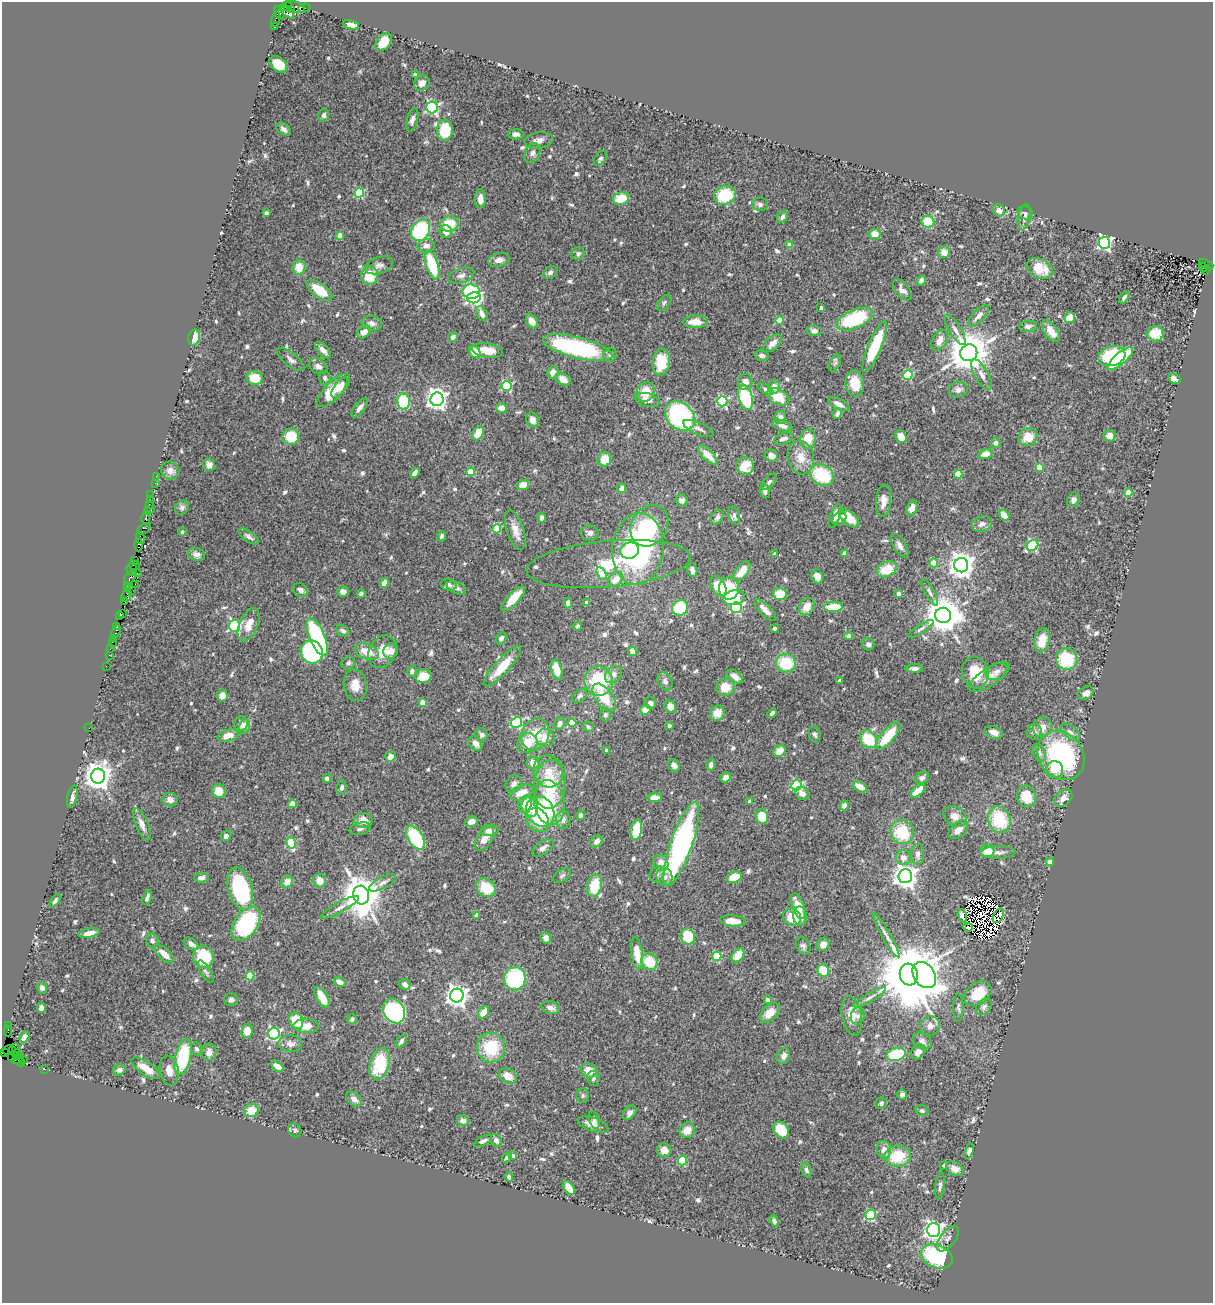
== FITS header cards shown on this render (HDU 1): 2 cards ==
NAXIS1  =                 1211
NAXIS2  =                 1301

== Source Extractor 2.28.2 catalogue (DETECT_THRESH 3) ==
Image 1211 x 1301 px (HDU 1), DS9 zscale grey, 1 PNG px = 1 image px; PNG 1215 x 1305 px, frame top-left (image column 1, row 1301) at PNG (2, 2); each listed source drawn as its Kron ellipse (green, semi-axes under 4 px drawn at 4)
Background 0.911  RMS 0.03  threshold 0.0899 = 3 sigma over >= 5 px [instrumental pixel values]
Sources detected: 714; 10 with non-positive FLUX_AUTO (blend fragments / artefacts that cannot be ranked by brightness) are neither listed nor drawn; of the other 704, the 500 brightest by FLUX_AUTO listed and drawn (204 fainter detections omitted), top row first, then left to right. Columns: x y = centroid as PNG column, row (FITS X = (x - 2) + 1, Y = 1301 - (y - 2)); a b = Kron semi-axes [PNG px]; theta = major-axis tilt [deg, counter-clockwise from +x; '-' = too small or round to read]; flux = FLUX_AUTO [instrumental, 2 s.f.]
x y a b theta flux
287 6 5 2 - 75
295 7 10 5 -22 330
304 8 6 3 18 89
291 9 4 4 - 170
287 12 9 4 -43 390
279 13 7 3 -65 180
276 19 8 4 82 100
351 25 8 4 -12 17
274 27 3 2 - 78
384 42 10 6 52 38
278 64 10 7 -39 42
415 75 4 3 - 11
422 83 8 7 - 12
432 107 6 5 - 310
324 115 6 5 - 5.9
412 120 12 5 76 9.6
283 129 8 5 -40 9.5
445 130 10 8 86 71
516 134 8 5 0 8.1
539 140 14 8 9 13
533 153 10 7 66 8.2
600 158 8 5 54 5.4
359 193 5 4 - 140
725 195 11 9 17 88
621 198 8 6 12 48
480 199 9 5 90 19
760 204 8 7 - 6.2
999 210 6 6 - 14
266 213 4 3 - 5.5
1025 213 8 6 -22 6.5
783 217 6 5 - 7.8
1024 217 12 6 78 9.9
928 222 6 6 - 60
450 224 9 7 12 54
420 230 11 9 59 150
446 232 6 6 - 16
875 234 6 5 - 24
340 235 4 4 - 24
1104 243 6 6 - 410
789 245 4 4 - 18
426 246 9 7 5 10
944 252 6 6 - 16
578 254 6 6 - 5
499 260 10 7 12 11
1206 264 7 3 -24 640
379 265 14 8 17 10
432 265 15 6 -72 95
299 267 7 6 - 35
1203 267 4 3 - 370
1039 268 13 9 -25 46
1206 270 5 2 - 78
550 272 7 6 - 6.4
461 275 13 7 17 10
370 276 9 8 - 45
921 280 5 4 - 7.1
320 290 15 7 -36 61
902 290 12 6 -51 11
471 292 9 7 -10 130
1124 297 6 4 54 5.9
474 298 7 5 15 520
664 303 9 5 47 5
821 308 4 3 - 7.5
482 314 8 5 -63 12
979 316 14 5 46 11
1070 318 6 5 - 43
855 319 19 9 23 150
780 320 4 4 - 57
532 321 8 5 -60 23
695 322 12 6 2 25
372 323 10 7 -12 10
1028 326 9 5 4 7.7
955 330 17 6 -58 12
814 331 7 5 -10 9.8
1051 331 12 6 -56 27
364 332 7 5 44 17
1155 334 8 7 - 40
194 337 8 5 77 29
453 337 5 4 - 7.2
940 340 11 7 59 16
772 343 11 6 42 14
875 347 27 6 67 130
578 348 35 10 -14 320
323 350 10 5 -48 14
487 350 16 7 -8 36
474 352 6 5 - 29
969 353 9 8 - 7000
610 355 7 6 - 6.2
762 355 7 5 -9 6.2
1112 356 14 9 17 140
1120 359 16 6 41 150
291 360 16 6 -37 9.6
661 362 13 8 84 71
835 363 9 5 65 5
318 366 10 7 -30 8.6
553 372 6 5 - 17
908 375 5 4 - 140
982 375 17 7 -60 14
255 378 8 7 - 44
325 378 7 5 -75 5
563 379 8 5 -32 21
1174 379 7 4 -29 11
745 382 8 7 - 13
855 383 13 9 -83 46
507 386 5 5 - 180
339 387 11 5 54 22
774 387 7 6 - 13
765 389 9 4 -27 5.1
334 390 22 8 45 62
958 390 9 8 - 9.6
646 392 10 8 60 38
745 397 13 6 -76 130
778 397 12 7 -27 52
437 399 7 6 - 1300
648 400 13 6 -15 17
722 401 5 5 - 230
404 402 8 6 -86 100
839 404 11 5 -28 15
360 408 11 5 52 10
501 408 5 4 - 19
837 414 5 4 - 6.6
680 416 17 13 -41 330
780 417 6 6 - 11
532 420 7 6 - 13
783 426 10 5 -20 11
698 428 16 6 -24 10
478 433 7 5 62 35
1110 436 6 5 - 18
291 437 8 8 - 47
901 437 7 5 -59 19
1028 437 9 8 - 34
783 439 10 5 20 9.3
808 439 10 7 79 44
996 443 5 5 - 7
985 454 7 5 13 20
708 455 12 5 -45 26
772 456 7 6 - 11
801 457 17 13 -78 31
604 459 7 6 - 32
209 465 6 6 - 14
745 466 9 8 - 51
1040 468 4 4 - 40
170 470 9 8 - 11
471 472 4 4 - 57
415 473 5 4 - 11
958 474 4 4 - 70
822 475 12 10 -32 120
156 476 2 2 - 8.4
769 482 9 5 46 5.5
155 483 3 2 - 12
523 485 6 4 22 26
622 488 5 4 - 13
765 491 7 5 -85 7.2
1128 493 4 4 - 58
151 495 2 2 - 14
150 500 3 2 - 27
682 500 6 5 - 7.8
1073 500 7 6 - 7.9
883 501 16 7 84 21
149 504 3 3 - 92
182 508 7 6 - 5.3
912 508 8 5 67 17
150 509 2 2 - 17
147 512 2 2 - 12
1004 515 6 4 -48 26
734 516 9 5 -72 5.8
835 516 12 5 70 14
541 517 5 4 - 6.5
717 517 8 5 61 6.6
839 518 8 6 47 11
849 518 12 6 -39 39
146 519 6 3 87 100
982 524 10 7 19 11
649 526 22 17 56 130
144 529 7 4 37 170
497 529 4 4 - 76
515 530 20 8 -72 22
182 532 4 3 - 5
589 533 9 7 -10 7.8
441 536 5 4 - 6.9
249 537 12 5 -35 8.4
140 538 6 3 -79 95
138 545 6 3 90 100
900 546 13 6 -59 12
1032 546 6 5 - 190
638 549 36 25 85 390
630 550 9 8 - 63
844 553 4 4 - 18
196 554 9 6 -14 10
775 554 4 3 - 5.6
135 561 3 2 - 81
934 563 4 4 - 48
608 564 82 23 5 130
961 565 7 7 - 2300
134 566 6 3 -27 130
132 569 7 5 -86 110
887 569 10 7 25 50
692 570 7 5 -73 8.8
742 571 12 6 52 38
137 573 4 3 - 84
602 573 7 4 -57 38
817 576 7 5 -70 17
130 577 8 5 53 370
616 579 9 6 43 24
384 583 5 4 - 14
135 584 2 2 - 33
449 585 8 6 -14 5.7
127 586 3 2 - 90
718 586 11 7 -59 58
457 588 10 6 -26 8.9
729 588 11 10 - 76
128 589 3 3 - 78
300 590 8 6 -34 9.5
131 591 2 2 - 27
343 592 6 5 - 11
930 592 15 4 -61 7.1
361 593 4 4 - 5.3
780 594 7 6 - 43
898 594 4 3 - 10
126 596 6 5 - 240
734 598 11 7 11 66
513 599 16 5 47 43
124 601 4 3 - 76
586 602 3 3 - 6.5
568 603 5 4 - 8.6
807 607 9 7 58 25
833 607 9 5 2 59
680 608 8 7 - 91
736 608 5 5 - 240
765 610 14 5 -45 16
122 613 2 2 - 25
943 615 8 7 - 5500
120 616 2 2 - 28
249 625 17 9 67 26
234 626 6 5 - 310
578 626 4 4 - 5
117 627 3 3 - 56
775 628 4 3 - 6.3
921 629 14 4 34 6.5
116 631 7 3 69 120
343 631 7 5 -31 6.3
849 636 4 4 - 13
317 637 20 7 -67 290
113 638 3 2 - 63
501 638 6 5 - 7.4
1042 640 12 7 76 34
112 642 2 2 - 42
868 644 6 6 - 6.8
110 649 2 2 - 14
391 651 7 7 - 13
632 651 5 4 - 13
312 652 12 10 -60 220
367 652 12 7 -23 33
383 652 17 13 59 37
109 655 2 2 - 34
1067 659 11 10 - 110
348 663 7 6 - 5.6
786 663 10 9 - 81
106 666 2 2 - 23
502 666 26 7 47 57
914 668 8 4 0 7.1
557 670 10 5 -75 46
412 671 6 4 75 6.8
997 671 11 8 23 11
975 672 16 13 -75 54
614 674 10 7 47 13
423 676 8 7 - 39
735 676 9 5 -37 15
989 677 24 9 33 22
839 680 3 3 - 5.9
599 681 14 14 - 130
665 681 9 7 -67 8.3
355 685 16 11 -82 26
725 687 9 8 - 34
1086 693 8 6 34 12
222 695 6 5 - 17
580 696 8 6 36 6.6
604 698 16 8 -54 51
423 702 4 4 - 29
650 703 6 5 - 9.9
670 707 6 5 - 22
646 710 5 5 - 22
717 713 8 7 - 26
772 713 5 3 - 6.9
605 715 6 5 - 5.4
517 722 6 5 - 190
560 723 6 5 - 9.8
572 723 4 4 - 54
241 724 7 7 - 10
244 726 7 5 82 8.2
669 726 3 3 - 6.2
588 727 5 5 - 4.9
1042 727 10 9 - 18
89 728 2 2 - 19
994 732 9 6 -19 14
1034 732 8 7 - 9.9
1070 732 11 6 -38 9.9
482 734 7 6 - 6.5
535 734 16 13 66 53
815 734 8 6 -71 6.1
228 735 10 5 14 24
888 736 17 6 50 65
545 738 9 8 - 28
868 739 10 7 -49 74
476 743 8 6 -55 11
527 743 10 9 - 39
606 750 3 3 - 6.4
779 751 6 5 - 24
1039 753 9 6 -67 8
1061 755 26 21 -53 320
390 757 5 5 - 19
533 763 6 6 - 23
674 765 7 5 -53 9.6
711 765 6 4 79 8.3
1054 770 9 8 - 24
548 771 16 14 -65 38
98 776 7 7 - 2700
726 777 6 4 36 13
327 778 4 4 - 7.9
922 778 7 6 - 7.1
514 784 9 7 49 11
550 784 24 16 85 100
796 785 5 5 - 230
860 787 8 4 -31 28
342 788 7 5 82 5.6
219 791 7 6 - 31
918 791 8 4 42 35
522 792 12 7 21 32
802 793 7 6 - 11
72 797 11 5 77 12
1026 797 11 9 -74 49
655 798 7 4 2 18
1063 798 10 7 41 15
170 800 7 7 - 11
749 801 4 3 - 5
549 803 22 15 -80 100
292 804 4 4 - 33
525 804 8 6 68 29
844 805 5 4 - 14
530 807 10 8 -74 37
540 811 16 13 -60 140
581 815 5 4 - 7.7
955 816 12 9 -32 19
762 817 7 6 - 44
563 819 9 7 81 12
363 820 9 7 -5 21
538 820 13 10 -51 46
999 820 13 11 -68 110
471 822 6 5 - 15
142 824 17 6 -68 16
360 829 10 6 14 6.7
490 830 9 5 3 13
636 830 10 5 81 56
958 830 11 7 42 21
902 832 12 11 - 90
226 836 5 5 - 8.3
415 838 13 7 -59 130
484 839 14 7 60 19
597 841 7 5 47 12
291 843 6 4 -76 100
681 844 44 10 71 520
543 848 12 6 34 11
987 851 7 6 - 33
998 852 17 6 1 13
918 854 11 6 86 9.4
903 858 7 7 - 14
1050 862 4 4 - 28
661 863 8 7 - 20
657 874 8 7 - 6.8
562 876 10 5 33 5.4
905 876 7 7 - 2100
664 877 9 8 - 11
734 877 8 5 24 41
201 878 7 5 4 9.4
320 881 7 6 - 23
287 882 6 5 - 21
382 883 15 6 28 11
595 886 11 7 75 64
486 888 11 8 -38 61
240 889 22 12 -74 190
361 895 9 8 - 6400
147 898 8 3 71 6.4
55 901 7 4 56 5.6
798 906 13 6 -71 35
340 907 21 5 29 12
477 915 4 3 - 13
800 916 10 7 -80 17
962 916 7 4 -76 5.3
998 916 8 5 63 9.6
792 917 9 8 - 49
733 921 13 5 -4 22
246 924 19 11 54 210
968 927 5 2 - 5.2
89 933 11 4 12 17
886 935 25 3 -60 11
688 936 8 7 - 79
546 938 6 5 - 9.7
152 941 7 6 - 6.7
191 944 8 5 -35 11
823 944 7 6 - 14
803 946 9 6 -61 6.3
637 953 16 5 -82 47
164 954 12 5 -42 21
738 955 8 5 51 31
717 956 5 4 - 120
203 957 11 10 - 110
649 962 9 8 - 53
823 970 6 5 - 61
206 972 13 5 -60 5.6
909 975 11 9 -83 22000
924 975 14 10 -56 1800
250 976 4 4 - 60
515 979 11 11 - 190
340 982 6 4 -31 14
405 984 6 5 - 10
42 988 6 5 - 7
978 993 15 10 36 62
457 996 7 6 - 1700
322 997 11 5 -59 40
870 997 19 4 30 9.8
231 1000 7 6 - 7.3
767 1000 4 4 - 12
958 1007 14 5 90 6.5
984 1007 9 7 47 8
41 1008 5 4 - 6.3
551 1008 9 6 -17 11
394 1011 13 10 -59 290
483 1012 6 4 53 28
770 1013 12 7 47 29
852 1016 20 9 -80 32
858 1016 9 6 75 7
352 1019 5 5 - 6.2
296 1021 8 6 -66 54
9 1026 3 2 - 14
306 1026 13 7 -3 26
930 1026 10 9 - 14
8 1031 5 2 - 75
247 1031 7 6 - 27
274 1034 6 5 - 400
25 1037 6 4 58 9.7
401 1041 7 4 53 7.1
922 1041 10 7 -32 9.6
290 1044 12 8 -5 13
16 1048 5 3 - 570
491 1048 15 14 - 92
197 1049 7 5 -64 6.3
8 1050 5 3 - 110
13 1051 3 3 - 280
209 1052 9 7 79 16
918 1052 8 6 58 14
4 1053 3 3 - 140
17 1054 5 3 - 96
896 1054 10 6 15 120
784 1056 8 6 67 11
183 1057 18 7 77 140
12 1058 3 2 - 13
18 1059 6 3 36 94
24 1060 4 3 - 49
20 1061 6 3 -32 130
380 1064 16 9 74 100
278 1066 7 4 -39 19
146 1068 17 6 -33 37
45 1069 3 2 - 20
119 1070 6 5 - 7.2
589 1070 8 7 - 30
169 1071 15 9 -80 19
508 1076 9 7 -25 24
593 1078 7 6 - 5.6
583 1095 7 6 - 4.9
902 1095 5 4 - 9.5
354 1099 9 6 -38 13
881 1103 6 5 - 6.3
251 1110 7 6 - 37
922 1111 6 5 - 6.1
629 1113 8 5 53 7.8
594 1120 9 5 -74 6.1
463 1121 6 5 - 11
593 1124 16 7 -18 16
295 1130 7 6 - 5
687 1130 8 7 - 22
781 1130 9 7 -53 57
496 1140 7 5 -60 7.4
483 1141 10 4 26 7.1
664 1150 7 7 - 14
884 1150 9 7 -80 15
969 1151 8 4 72 7.2
513 1156 4 4 - 14
897 1156 13 10 7 76
507 1157 5 4 - 6.7
682 1161 5 4 - 90
944 1165 4 3 - 5.1
955 1169 9 6 -28 16
806 1170 7 5 -67 5.1
509 1177 4 4 - 6.3
940 1186 13 4 83 6.2
569 1188 8 4 -53 34
871 1215 5 5 - 190
774 1221 6 4 -70 8.2
933 1230 7 6 - 1000
948 1239 15 7 53 11
937 1256 16 11 -22 190
At the frame edge (FLAGS 8, measured only in part): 1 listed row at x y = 4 1053
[204 fainter detections neither listed nor drawn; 10 non-positive-flux detections neither listed nor drawn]